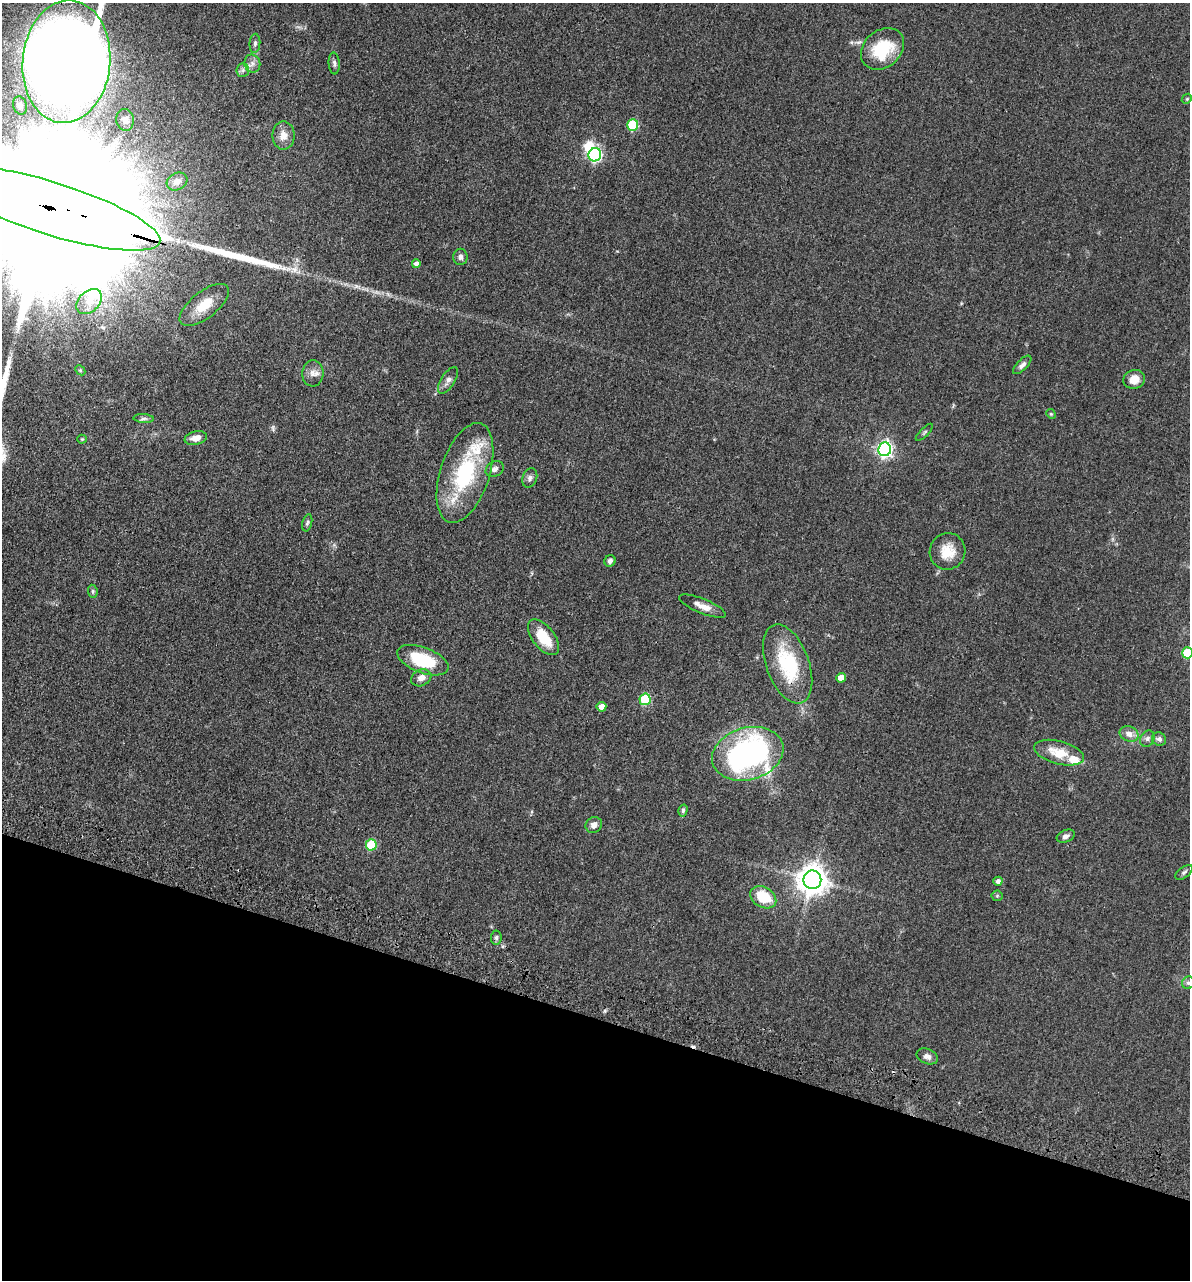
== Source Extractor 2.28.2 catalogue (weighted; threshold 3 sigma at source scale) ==
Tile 15 of 4 x 4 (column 3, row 4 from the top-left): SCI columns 2697-3884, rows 71-1348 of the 5276 x 5252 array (HDU 1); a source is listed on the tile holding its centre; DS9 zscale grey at full resolution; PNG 1192 x 1282 px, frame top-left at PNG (2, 3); each listed source drawn as its Kron ellipse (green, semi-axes under 4 px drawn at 4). Shown black and unused: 21% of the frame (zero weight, under 3 of 4 exposures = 6% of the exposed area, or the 3 px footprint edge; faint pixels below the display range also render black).
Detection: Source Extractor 2.28.2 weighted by HDU 2 'WHT'; one run over the whole footprint, this tile lists its part. Background 0.0401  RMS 0.0049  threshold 0.0219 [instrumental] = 3 sigma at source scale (4.5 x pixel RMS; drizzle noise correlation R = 1.50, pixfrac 1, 0.05/0.05 arcsec/px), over >= 5 px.
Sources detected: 67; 1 inside a brighter object's white glare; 1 cosmic-ray / hot-pixel residue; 1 long thin detection or spike segment (spike, bleed or trail) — neither listed nor drawn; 2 inside a brighter listed object's ellipse — not listed separately; the other 62 listed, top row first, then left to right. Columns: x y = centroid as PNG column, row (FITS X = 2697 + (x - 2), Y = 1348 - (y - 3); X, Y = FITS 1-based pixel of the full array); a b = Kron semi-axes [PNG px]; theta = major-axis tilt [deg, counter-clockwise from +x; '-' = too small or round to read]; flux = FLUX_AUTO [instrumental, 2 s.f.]
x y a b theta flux
255 43 9 5 85 1.3
882 49 24 18 41 21
66 62 61 44 84 1400
252 63 9 8 - 2.3
334 63 11 5 -85 1.4
243 70 7 6 - 1.4
1187 99 5 4 - 0.59
20 105 9 7 -74 2.7
125 120 11 9 -81 2.4
633 125 5 5 - 25
283 135 14 11 -90 4.4
595 155 7 6 - 68
177 181 11 8 28 2.7
50 208 115 26 -17 110000
460 257 8 7 - 1.6
416 264 4 4 - 2.1
89 302 15 10 42 4.7
204 305 29 13 38 11
1022 365 12 5 45 1.8
80 370 6 4 -45 0.62
313 373 13 10 86 3.3
1134 379 11 9 20 4.9
448 380 15 7 57 2.3
1051 414 5 4 - 0.55
144 419 10 4 -4 1.1
924 432 11 3 45 0.72
196 438 11 6 11 4.1
82 439 4 4 - 0.49
885 449 7 6 - 130
495 469 9 7 29 2
465 473 52 24 72 46
530 478 10 7 70 1.8
307 523 8 4 75 0.92
948 551 18 17 - 9
610 561 6 5 - 1.5
93 591 6 4 -83 0.71
703 606 25 7 -22 4.3
544 637 21 11 -52 14
1187 653 5 5 - 22
423 660 27 12 -21 24
788 664 41 21 -70 34
421 678 10 8 25 3.4
841 678 5 4 - 5.2
645 699 6 5 - 28
601 707 5 5 - 3.6
1129 734 10 7 -22 3.2
1147 739 8 6 60 1.6
1159 739 7 6 - 1.7
1059 753 25 11 -15 10
748 754 36 26 16 130
683 810 6 4 76 0.82
594 825 8 7 - 2.4
1066 836 9 6 23 1.7
371 845 6 5 - 20
1184 872 10 5 38 1.2
812 880 9 9 - 690
998 881 4 4 - 1.7
997 896 5 5 - 0.62
763 897 14 10 -29 15
496 938 7 5 84 1.1
1188 983 6 6 - 1.1
927 1056 11 7 -22 2.2
Overlapping masked pixels (flux is a lower limit): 1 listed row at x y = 50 208
Isophote crosses this tile's border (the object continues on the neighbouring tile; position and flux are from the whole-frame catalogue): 4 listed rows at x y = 66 62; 50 208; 1187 653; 1188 983